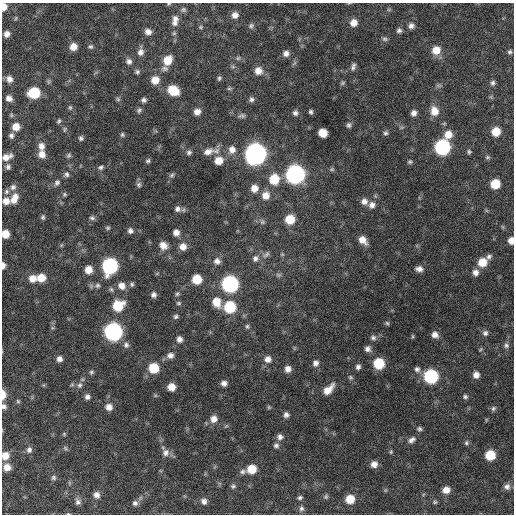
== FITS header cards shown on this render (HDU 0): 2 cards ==
NAXIS1  =                  512 / Axis length
NAXIS2  =                  512 / Axis length

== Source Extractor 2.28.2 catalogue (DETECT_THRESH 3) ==
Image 512 x 512 px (HDU 0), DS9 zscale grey, 1 PNG px = 1 image px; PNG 516 x 516 px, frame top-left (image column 1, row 512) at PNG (2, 3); no overlay
Background 357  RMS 20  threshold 59.4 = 3 sigma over >= 5 px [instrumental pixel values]
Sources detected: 204; all 204 listed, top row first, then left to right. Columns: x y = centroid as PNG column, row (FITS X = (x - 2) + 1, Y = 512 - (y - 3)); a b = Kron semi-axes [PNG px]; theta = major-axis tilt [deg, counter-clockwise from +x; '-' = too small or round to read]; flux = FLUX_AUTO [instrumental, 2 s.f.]
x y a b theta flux
169 4 5 3 - 1400
4 7 7 5 87 12000
183 10 7 6 - 2800
235 15 7 7 - 7800
175 19 11 9 42 7300
175 23 8 7 - 5300
354 23 7 7 - 12000
251 26 7 7 - 3300
411 26 8 7 - 5200
201 27 5 5 - 1800
399 30 7 6 - 3600
148 32 7 6 - 7400
174 33 5 5 - 2000
7 34 6 6 - 7200
385 39 8 6 -2 2900
73 47 7 7 - 12000
91 47 7 6 - 2700
436 50 9 9 - 18000
140 52 10 7 75 7400
510 52 6 5 - 2800
286 53 8 7 - 6400
238 58 6 6 - 2400
167 60 10 8 57 22000
129 61 8 7 - 5200
353 66 10 5 74 4200
233 67 6 4 -19 2200
165 68 9 7 1 4300
258 71 9 9 - 12000
137 72 6 6 - 2900
219 78 6 4 48 2500
9 79 9 8 - 7500
155 80 8 8 - 16000
343 83 7 4 28 2000
493 83 7 6 - 3700
229 89 6 4 1 2000
173 90 9 7 -32 39000
34 93 8 7 - 63000
9 98 7 6 - 7100
118 99 6 5 - 2400
251 99 7 7 - 4200
144 100 5 5 - 3600
70 107 7 5 -74 2300
139 110 8 6 31 3000
434 111 10 9 - 17000
197 112 7 7 - 8500
311 112 4 4 - 2700
295 113 7 7 - 4300
414 113 7 6 - 6100
242 116 9 6 9 3600
59 121 6 4 53 2300
349 125 7 6 - 3300
16 127 8 7 - 15000
65 129 7 4 73 2000
496 132 7 7 - 24000
323 133 7 7 - 22000
385 133 6 6 - 3000
448 134 10 9 - 15000
122 135 6 5 - 2400
11 136 7 6 - 4100
81 138 5 5 - 2900
41 146 10 8 -83 8500
442 147 9 8 - 240000
232 150 10 9 - 10000
189 152 7 6 - 3500
208 152 14 9 19 12000
469 152 6 5 - 2500
42 154 8 7 - 11000
255 154 10 9 - 910000
69 155 7 6 - 2600
7 157 12 7 20 10000
487 157 7 5 0 2300
148 161 5 4 - 2600
219 161 9 9 - 17000
410 162 6 5 - 2400
8 167 7 6 - 3600
101 167 7 5 27 3000
332 169 7 5 -19 2200
66 174 8 7 - 3800
295 174 9 9 - 510000
172 175 7 5 18 2700
274 179 10 9 - 37000
57 183 9 7 53 4300
495 184 7 7 - 33000
139 185 7 7 - 3300
13 187 9 8 - 5100
254 188 8 8 - 12000
6 192 8 7 - 3800
64 194 5 5 - 2000
266 195 10 10 - 13000
14 199 13 8 67 14000
6 201 8 7 - 9900
364 201 8 8 - 7500
372 205 8 8 - 7200
177 209 8 8 - 5500
43 217 6 5 - 2500
92 218 8 5 -11 3200
290 219 8 7 - 30000
262 222 7 7 - 3300
108 228 6 5 - 2200
130 231 7 7 - 4700
176 232 6 6 - 7900
5 234 7 6 - 17000
363 240 10 7 -46 13000
511 241 6 5 - 8900
163 245 9 8 - 12000
183 247 8 8 - 11000
266 254 11 6 39 5000
282 254 5 4 - 1600
489 256 8 6 53 3800
255 258 9 8 - 5800
217 261 9 9 - 7100
482 262 9 8 - 23000
3 265 6 4 89 6500
110 266 9 8 - 250000
419 269 8 6 -7 6800
88 270 7 7 - 15000
475 272 8 7 - 7100
278 275 8 5 -21 2900
33 278 9 8 - 13000
41 278 8 7 - 18000
197 279 7 7 - 31000
132 284 6 5 - 2700
230 284 9 9 - 330000
98 285 7 7 - 3700
122 286 9 8 - 10000
111 289 7 5 -73 2500
177 294 6 5 - 2500
154 295 6 6 - 4600
216 302 11 8 -73 21000
179 303 6 5 - 2200
118 306 9 8 - 43000
230 307 8 8 - 75000
176 316 7 6 - 2900
387 323 6 5 - 2200
247 326 6 5 - 2600
113 332 9 9 - 440000
485 333 7 7 - 4200
435 335 8 6 -44 7200
412 336 7 3 82 1600
373 338 8 7 - 4100
179 339 7 6 - 6300
126 345 8 7 - 4600
506 345 8 6 -82 3600
368 349 7 7 - 5500
480 350 7 4 58 1500
170 355 8 7 - 6500
59 359 6 6 - 6200
268 359 9 8 - 8300
316 363 8 7 - 5800
379 363 8 8 - 52000
358 367 6 5 - 4200
154 368 8 8 - 41000
288 369 7 7 - 8000
417 369 8 7 - 4700
91 372 6 6 - 2600
476 375 7 6 - 8400
431 376 8 8 - 160000
350 377 6 6 - 2400
224 383 6 6 - 6200
80 385 8 7 - 4700
171 387 6 6 - 15000
328 389 14 7 46 15000
3 394 9 5 -90 13000
87 397 6 6 - 4800
465 397 6 5 - 2700
18 401 5 5 - 2000
4 406 7 6 - 4300
109 407 8 7 - 8900
269 407 6 5 - 1700
493 408 7 6 - 3000
286 415 6 6 - 4600
214 419 9 8 - 10000
226 426 6 4 18 1800
419 429 6 5 - 2900
64 434 5 5 - 1600
280 437 8 7 - 5400
412 440 11 7 34 5700
466 443 6 6 - 2600
276 445 7 6 - 3900
65 448 8 5 -49 2400
29 450 8 7 - 4900
391 452 5 4 - 1700
166 453 10 9 - 7700
490 455 7 7 - 39000
5 456 8 8 - 13000
374 464 7 6 - 9000
7 467 7 7 - 11000
252 469 8 7 - 26000
242 472 9 6 17 3900
53 478 7 7 - 3300
233 486 6 6 - 2800
507 487 8 7 - 5300
385 490 6 4 -72 1600
446 490 7 6 - 12000
96 495 8 7 - 7300
326 496 7 6 - 2600
300 498 6 5 - 2900
350 499 7 7 - 25000
204 501 7 7 - 5800
78 502 10 8 -70 5500
435 502 6 5 - 2000
135 503 7 7 - 4800
301 509 8 7 - 4100
68 514 5 3 - 1400
At the frame edge (FLAGS 8, measured only in part): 10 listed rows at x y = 169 4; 4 7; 7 157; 5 234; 511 241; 3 265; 3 394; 4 406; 5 456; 68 514